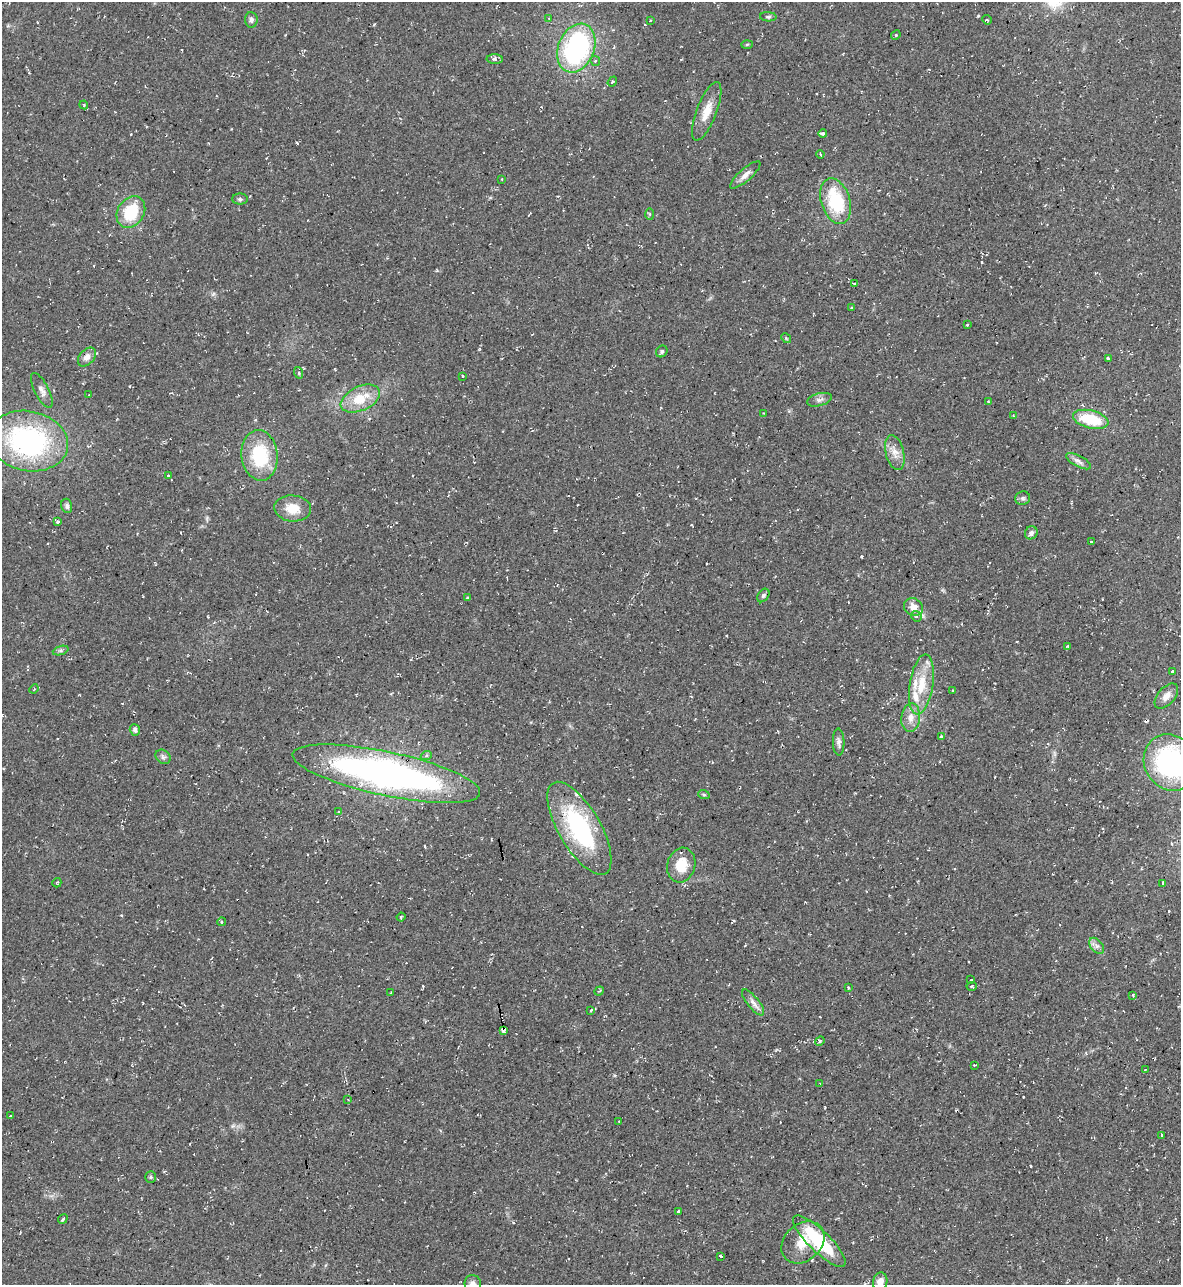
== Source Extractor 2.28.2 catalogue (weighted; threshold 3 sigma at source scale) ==
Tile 6 of 4 x 4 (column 2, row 2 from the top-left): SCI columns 1319-2497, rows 2568-3850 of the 5116 x 5134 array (HDU 1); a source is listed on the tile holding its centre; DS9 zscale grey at full resolution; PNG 1183 x 1287 px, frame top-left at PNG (2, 2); each listed source drawn as its Kron ellipse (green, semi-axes under 4 px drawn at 4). Shown black and unused: <1% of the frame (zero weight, under 2 of 3 exposures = <1% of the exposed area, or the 3 px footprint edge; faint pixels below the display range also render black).
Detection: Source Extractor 2.28.2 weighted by HDU 2 'WHT'; one run over the whole footprint, this tile lists its part. Background 0.0389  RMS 0.0094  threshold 0.0424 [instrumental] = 3 sigma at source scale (4.5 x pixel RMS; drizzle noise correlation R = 1.50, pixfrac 1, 0.05/0.05 arcsec/px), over >= 5 px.
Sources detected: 121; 15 cosmic-ray / hot-pixel residue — neither listed nor drawn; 4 inside a brighter listed object's ellipse — not listed separately; the other 102 listed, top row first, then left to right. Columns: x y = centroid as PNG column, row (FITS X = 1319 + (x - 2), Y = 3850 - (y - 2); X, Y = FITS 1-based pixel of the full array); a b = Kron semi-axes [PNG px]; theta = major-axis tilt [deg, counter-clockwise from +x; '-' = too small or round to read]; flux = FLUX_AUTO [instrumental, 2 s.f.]
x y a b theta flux
768 17 8 4 -3 1.8
549 18 4 3 - 0.74
251 20 8 6 -86 2.7
987 20 5 4 - 1.4
650 21 3 2 - 0.65
896 35 5 4 - 1.3
747 44 5 3 - 1
576 48 25 18 68 150
495 59 8 4 -2 2.8
595 61 5 5 - 1.4
612 82 5 3 - 0.93
84 105 4 3 - 1.1
707 111 31 10 69 15
823 133 4 3 - 2.6
820 154 4 3 - 1.3
745 175 19 6 41 6.1
502 179 3 2 - 0.64
240 199 8 5 -1 1.9
836 201 23 14 -72 50
131 212 17 13 59 36
650 214 6 4 -88 1.3
854 284 3 3 - 1.1
852 308 3 3 - 3.6
967 325 4 2 - 0.73
786 338 5 4 - 1.1
662 351 6 5 - 1.8
87 357 11 7 49 5.5
1108 359 3 3 - 3.6
299 373 6 4 -71 1.3
462 376 3 3 - 2.3
42 390 19 7 -63 5.3
89 395 3 2 - 0.59
360 399 21 12 25 24
819 400 12 6 14 3.6
988 401 4 3 - 0.6
763 413 2 2 - 0.55
1013 416 3 2 - 1.1
1091 419 18 9 -14 38
28 441 40 30 -12 170
895 453 18 9 -76 8.7
260 455 25 18 -84 51
1078 461 14 5 -27 4.2
168 475 3 3 - 2.2
1023 498 7 6 - 2.4
67 506 7 5 -74 2.5
293 508 18 13 -4 16
58 522 3 3 - 3.9
1031 533 7 6 - 4.2
1092 541 3 3 - 3.5
763 595 7 5 51 2
467 598 4 3 - 1.3
913 607 10 8 -33 7.9
916 616 5 5 - 2.2
1068 646 4 3 - 1.1
61 651 8 4 18 1.8
1172 671 3 3 - 2.4
921 684 30 11 81 25
34 689 5 4 - 1.1
953 690 3 3 - 0.91
1166 696 15 8 49 7.2
911 718 14 9 83 8.9
135 730 6 5 - 2.6
941 737 3 3 - 4.6
839 742 13 6 -88 3.7
426 756 5 3 - 1.4
163 757 8 6 -38 2.6
1170 763 29 26 -59 130
386 774 96 22 -12 410
704 795 6 3 -19 1.2
339 811 4 2 - 0.8
579 828 52 21 -60 120
681 865 17 14 75 20
57 883 5 4 - 0.99
1163 883 4 3 - 2.3
401 917 4 3 - 1
222 922 4 3 - 1.5
1097 946 9 6 -50 3.5
971 980 2 2 - 0.86
972 986 5 3 - 1.2
848 988 3 3 - 1.1
599 991 5 3 - 1.1
390 993 3 2 - 0.59
1133 995 3 2 - 1.4
753 1002 16 6 -51 5.2
591 1011 3 3 - 2.6
504 1030 4 4 - 28
820 1041 5 4 - 1.3
974 1065 3 3 - 0.76
1145 1070 3 2 - 1.7
820 1084 3 2 - 1.2
348 1100 4 3 - 0.78
10 1116 3 3 - 2.3
619 1121 2 2 - 0.96
1162 1136 4 3 - 3
151 1177 6 5 - 1.4
678 1211 4 2 - 1.4
63 1219 5 3 - 1.4
819 1241 35 10 -44 62
803 1242 24 18 42 21
720 1256 3 3 - 5.1
880 1282 9 7 82 8.2
473 1284 9 8 - 4.5
Overlapping masked pixels (flux is a lower limit): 1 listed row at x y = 504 1030
Isophote crosses this tile's border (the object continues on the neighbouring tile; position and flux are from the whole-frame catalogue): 3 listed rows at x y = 1170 763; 880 1282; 473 1284
Unlisted compact peaks at least as high as the median listed source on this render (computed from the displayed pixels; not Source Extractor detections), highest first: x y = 978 16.